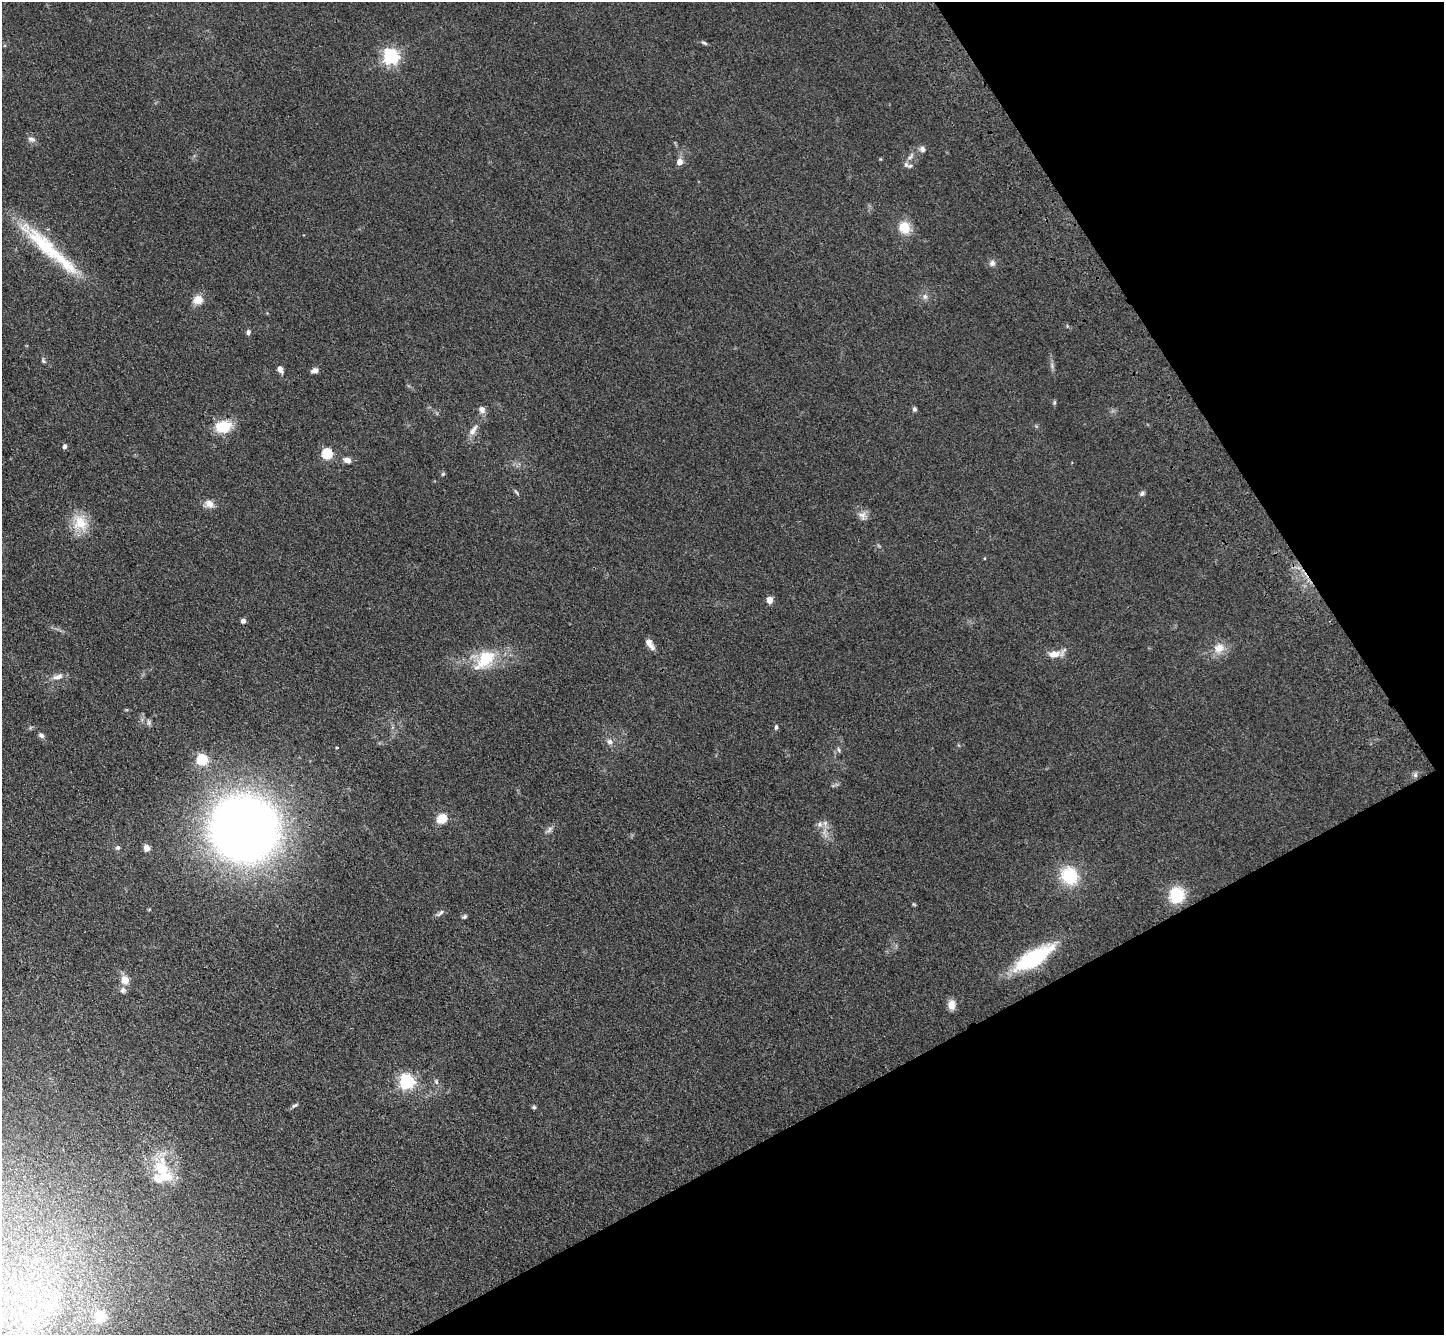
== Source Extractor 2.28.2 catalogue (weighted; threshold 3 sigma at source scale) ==
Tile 12 of 4 x 4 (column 4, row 3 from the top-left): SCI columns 4434-5875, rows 1695-3027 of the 5980 x 5920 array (HDU 1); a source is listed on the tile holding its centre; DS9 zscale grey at full resolution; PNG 1446 x 1337 px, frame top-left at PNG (2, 2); no overlay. Shown black and unused: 26% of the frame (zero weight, under 3 of 4 exposures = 6% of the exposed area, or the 3 px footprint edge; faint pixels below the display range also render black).
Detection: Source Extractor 2.28.2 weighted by HDU 2 'WHT'; one run over the whole footprint, this tile lists its part. Background 0.0609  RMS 0.0079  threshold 0.0357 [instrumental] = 3 sigma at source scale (4.5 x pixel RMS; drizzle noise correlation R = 1.50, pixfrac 1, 0.05/0.05 arcsec/px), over >= 5 px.
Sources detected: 69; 1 long thin detection or spike segment (spike, bleed or trail) — not listed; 3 inside a brighter listed object's ellipse — not listed separately; the other 65 listed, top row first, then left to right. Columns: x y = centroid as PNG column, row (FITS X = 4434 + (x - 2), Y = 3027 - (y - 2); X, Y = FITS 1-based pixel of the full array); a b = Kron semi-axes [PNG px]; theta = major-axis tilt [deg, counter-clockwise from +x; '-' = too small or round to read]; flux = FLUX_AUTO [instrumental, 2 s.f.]
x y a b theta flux
704 43 9 4 -18 1.4
391 56 6 6 - 240
31 139 11 7 -12 2.9
922 149 9 7 -35 2.8
911 156 13 5 54 3
680 162 6 5 - 6.5
904 227 17 14 -67 13
43 245 70 21 -49 52
992 263 9 8 - 2.9
925 297 8 7 - 2.8
198 300 13 11 22 7.8
248 332 6 5 - 2
43 361 7 4 -52 1.3
1052 366 9 4 -90 1.9
280 369 8 6 -66 3.5
315 370 8 6 7 3.3
1054 402 7 4 82 1.1
914 409 6 5 - 1.7
482 410 10 8 -60 3.3
223 426 17 12 11 22
473 430 17 7 55 5.4
64 446 6 5 - 1.7
327 454 5 5 - 66
347 460 8 6 -16 4.4
443 474 6 5 - 0.98
516 492 8 4 -52 1.3
1142 493 7 5 33 1.8
209 504 11 9 -24 5.9
862 515 11 10 - 4.8
80 523 24 19 -68 18
770 600 7 6 - 5.2
243 621 4 4 - 4
650 644 14 6 -57 5.2
1219 648 16 14 29 9.7
1054 654 16 9 7 8.2
486 658 30 20 45 30
58 677 16 7 14 5.1
149 722 9 4 -82 1.6
776 727 6 5 - 1.5
41 735 8 5 -33 2.1
610 742 8 7 - 3.2
337 748 4 4 - 0.69
839 750 7 3 -71 1.2
202 760 5 5 - 69
1415 775 6 6 - 1.8
442 819 5 5 - 42
820 824 8 6 -23 3
244 828 48 46 -27 850
549 829 11 5 59 2.4
118 848 6 6 - 1.6
147 848 6 6 - 4.4
1069 876 21 19 -56 30
1177 895 18 17 - 25
440 913 14 5 37 2.2
464 916 7 5 26 1.3
1033 958 38 13 32 77
125 980 7 6 - 11
123 990 9 8 - 2.7
951 1005 13 8 89 5.4
407 1082 6 6 - 200
436 1082 8 5 -66 1.6
295 1105 10 4 25 1.6
534 1107 5 5 - 1.2
162 1169 33 22 -78 32
100 1316 21 18 -82 19